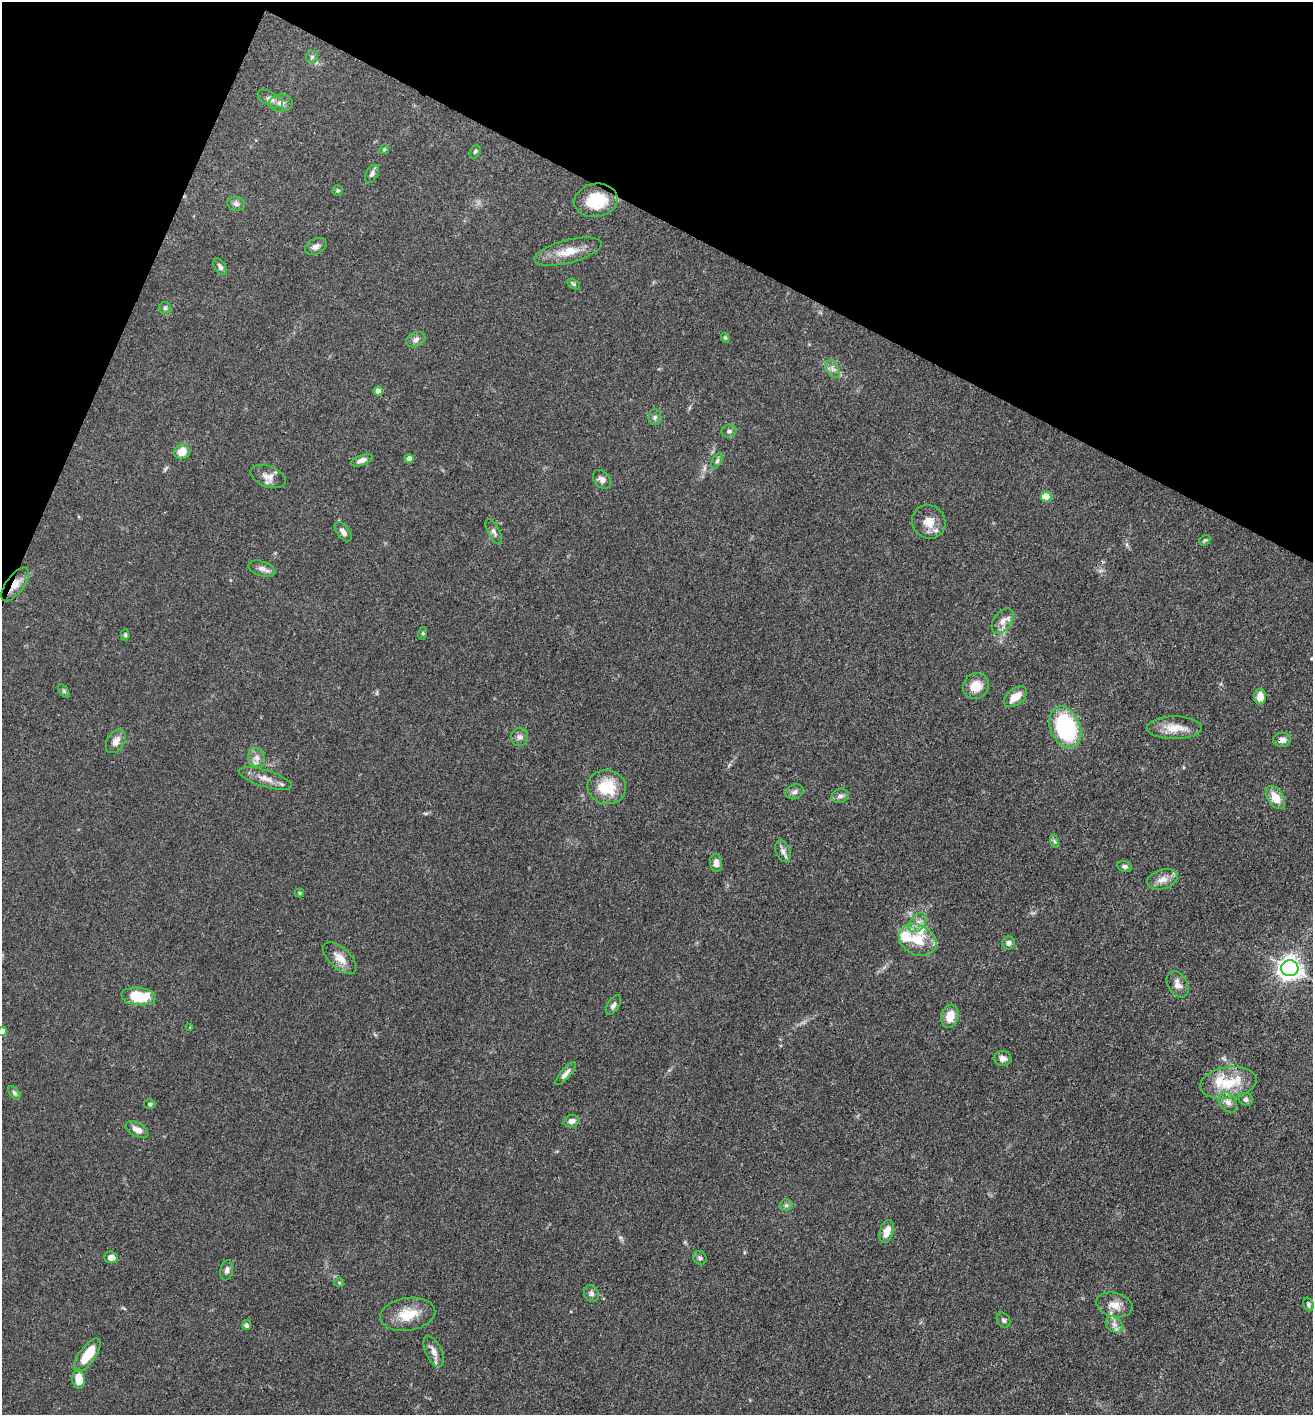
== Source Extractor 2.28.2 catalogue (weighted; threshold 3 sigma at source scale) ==
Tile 2 of 4 x 4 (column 2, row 1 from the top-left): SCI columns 1588-2898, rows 4240-5652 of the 5662 x 5653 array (HDU 1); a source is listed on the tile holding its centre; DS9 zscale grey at full resolution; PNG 1315 x 1417 px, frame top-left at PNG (2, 2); each listed source drawn as its Kron ellipse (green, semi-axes under 4 px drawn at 4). Shown black and unused: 20% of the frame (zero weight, under 3 of 4 exposures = <1% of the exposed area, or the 3 px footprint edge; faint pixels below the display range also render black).
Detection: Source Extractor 2.28.2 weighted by HDU 2 'WHT'; one run over the whole footprint, this tile lists its part. Background 0.0661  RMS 0.0058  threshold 0.026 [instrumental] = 3 sigma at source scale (4.5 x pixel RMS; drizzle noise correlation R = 1.50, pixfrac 1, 0.05/0.05 arcsec/px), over >= 5 px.
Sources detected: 96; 3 inside a brighter listed object's ellipse — not listed separately; the other 93 listed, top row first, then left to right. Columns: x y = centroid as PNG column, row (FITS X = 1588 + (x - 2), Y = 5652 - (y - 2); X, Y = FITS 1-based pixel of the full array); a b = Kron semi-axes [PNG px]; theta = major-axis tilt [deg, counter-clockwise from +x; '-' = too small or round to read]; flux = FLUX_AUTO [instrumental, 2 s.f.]
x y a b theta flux
312 57 6 6 - 1.2
270 99 14 7 -28 3.1
281 103 11 8 4 3.4
384 149 5 4 - 0.74
475 151 7 4 62 0.92
372 174 10 5 62 2.2
338 190 5 5 - 0.99
596 200 22 16 8 20
236 204 9 7 -12 1.8
316 246 11 7 28 2.6
568 252 34 11 14 11
220 267 9 5 -57 1.8
573 284 7 4 -28 0.88
165 308 6 6 - 1.2
725 338 5 4 - 0.71
416 340 10 7 26 2.4
833 369 9 6 -61 2.4
378 391 4 4 - 5.3
655 417 8 6 88 1.5
729 431 8 6 17 1.4
182 452 8 7 - 8.1
409 459 4 4 - 3.7
362 460 11 5 19 2.6
717 461 9 4 62 1.3
268 477 18 10 -21 4.8
602 479 10 7 -49 2.5
1046 497 5 5 - 19
929 522 17 16 - 8.1
343 532 11 6 -53 2.7
494 532 14 5 -61 2
1205 540 6 4 40 0.85
262 569 14 7 -19 2.8
15 584 20 9 54 6.9
1003 621 14 9 53 4.5
423 633 6 4 72 0.79
125 635 5 4 - 0.85
976 686 13 12 - 8.7
64 691 8 4 -54 1
1015 697 13 8 38 7.1
1260 697 8 6 89 6.4
1065 727 21 15 -68 57
1174 728 27 11 0 9.8
520 737 9 8 - 2.6
1282 740 9 7 5 3.4
116 741 13 8 58 4
257 758 10 8 -67 3.1
265 778 28 8 -17 6
607 787 19 17 -8 20
795 792 9 7 23 2.1
840 796 9 6 16 2.1
1275 798 13 8 -56 7.9
1054 841 7 4 -70 1
783 851 11 7 -69 2.5
716 863 9 6 -85 3.2
1124 866 8 5 -9 1.5
1162 879 16 9 17 5.1
300 893 4 4 - 0.76
918 923 11 7 51 3.6
918 940 20 15 -29 14
1009 943 6 6 - 2.3
340 958 20 10 -42 6.8
1290 968 8 8 - 380
1178 984 14 9 -60 4.2
138 996 17 8 -7 22
613 1005 11 5 59 2
950 1016 11 8 76 8.1
190 1028 4 3 - 0.44
2 1032 4 4 - 8.3
1002 1058 9 7 -6 2.8
566 1073 15 5 49 2.7
1228 1083 28 15 9 19
14 1093 8 4 -53 1.2
1246 1099 7 6 - 1.8
1228 1102 11 8 -54 3.6
150 1104 6 4 0 0.98
571 1121 8 6 15 3.4
137 1130 12 7 -28 4.3
786 1205 6 6 - 1.3
887 1231 12 6 73 6
111 1257 7 6 - 4.6
700 1258 7 6 - 1.5
227 1270 10 6 79 2
339 1283 5 4 - 0.65
591 1293 8 7 - 1.9
1308 1304 7 5 -71 1.1
1115 1305 18 12 -15 6.6
408 1314 28 16 8 14
1003 1320 8 6 -57 1.5
1114 1324 9 7 -42 2.9
246 1325 5 4 - 1.5
434 1351 17 8 -64 4
87 1355 20 8 54 15
79 1379 10 6 -85 8.9
Overlapping masked pixels (flux is a lower limit): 2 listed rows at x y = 15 584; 1282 740
Isophote crosses this tile's border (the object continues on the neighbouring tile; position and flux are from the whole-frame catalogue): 1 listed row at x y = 2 1032